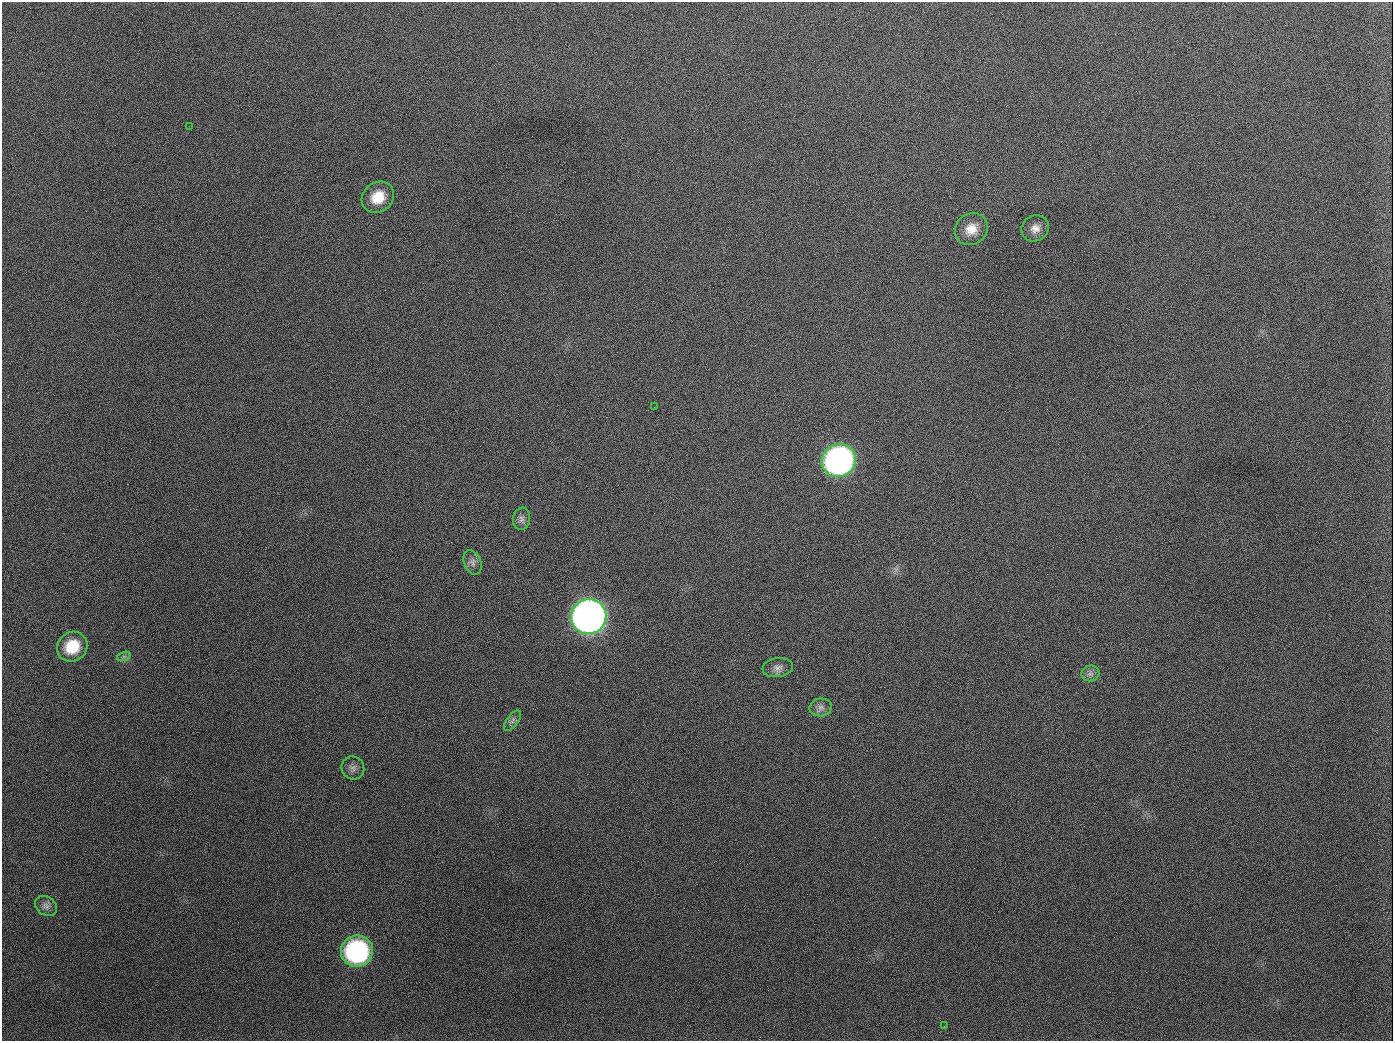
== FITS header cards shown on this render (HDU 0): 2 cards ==
NAXIS1  =                 1391
NAXIS2  =                 1039

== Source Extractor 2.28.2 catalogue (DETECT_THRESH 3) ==
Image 1391 x 1039 px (HDU 0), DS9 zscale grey, 1 PNG px = 1 image px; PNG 1395 x 1043 px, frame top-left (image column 1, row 1039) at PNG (2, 2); each listed source drawn as its Kron ellipse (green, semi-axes under 4 px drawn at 4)
Background 1650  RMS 73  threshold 219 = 3 sigma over >= 5 px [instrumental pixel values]
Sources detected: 19; all 19 listed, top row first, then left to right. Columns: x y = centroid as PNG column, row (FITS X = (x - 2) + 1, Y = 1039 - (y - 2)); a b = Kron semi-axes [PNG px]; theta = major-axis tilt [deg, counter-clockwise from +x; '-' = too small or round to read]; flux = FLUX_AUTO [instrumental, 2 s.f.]
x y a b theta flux
189 126 2 2 - 6.2e+03
378 197 17 14 37 1.2e+05
1035 228 14 12 27 4.5e+04
971 229 17 15 40 8.1e+04
654 407 2 2 - 3.5e+03
839 461 17 16 - 2.1e+06
521 519 11 8 81 2.5e+04
473 562 12 8 -68 2.6e+04
589 617 18 17 - 4.6e+06
72 647 16 14 37 1.6e+05
124 656 7 4 19 1.1e+04
778 668 15 9 8 3.1e+04
1090 673 9 8 - 2.2e+04
821 707 11 9 9 2.7e+04
512 721 12 5 54 1.9e+04
353 768 12 11 - 3.0e+04
46 906 12 9 -35 2.7e+04
357 951 16 15 - 9.2e+05
944 1026 3 2 - 5.1e+03